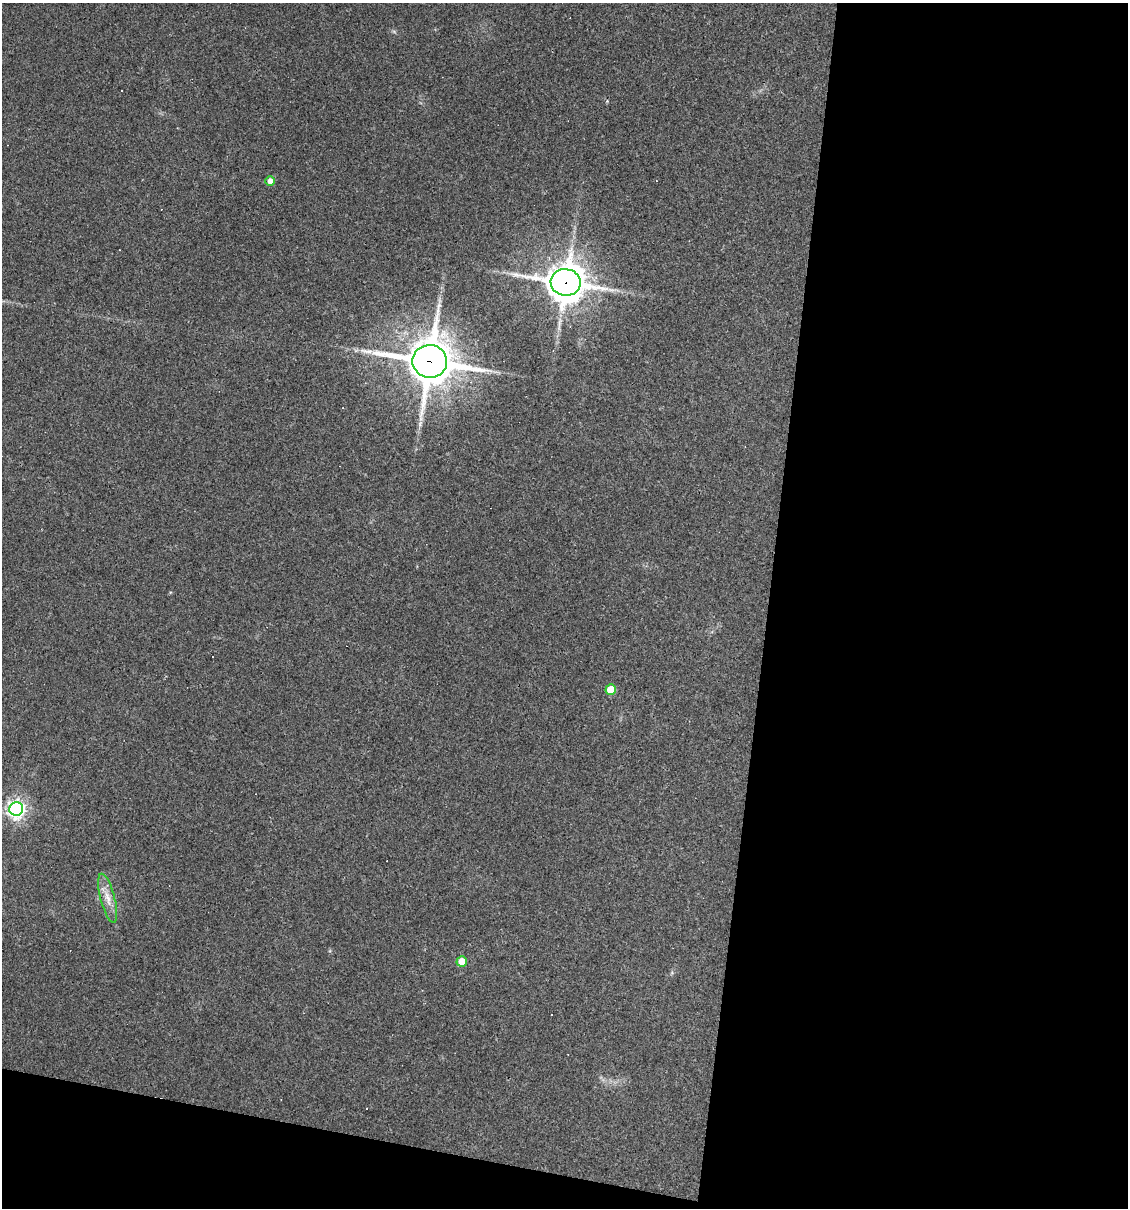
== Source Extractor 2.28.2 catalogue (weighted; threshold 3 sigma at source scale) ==
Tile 16 of 4 x 4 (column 4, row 4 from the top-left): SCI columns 3491-4616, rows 1-1206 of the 4845 x 4824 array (HDU 1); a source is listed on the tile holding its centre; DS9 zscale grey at full resolution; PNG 1130 x 1210 px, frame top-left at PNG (2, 3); each listed source drawn as its Kron ellipse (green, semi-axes under 4 px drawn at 4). Shown black and unused: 36% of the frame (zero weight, under 3 of 4 exposures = <1% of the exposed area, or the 3 px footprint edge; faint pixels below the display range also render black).
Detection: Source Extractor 2.28.2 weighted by HDU 2 'WHT'; one run over the whole footprint, this tile lists its part. Background 0.0911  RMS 0.0055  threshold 0.0247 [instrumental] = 3 sigma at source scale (4.5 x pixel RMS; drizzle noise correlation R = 1.50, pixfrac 1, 0.05/0.05 arcsec/px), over >= 5 px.
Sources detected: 11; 3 cosmic-ray / hot-pixel residue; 1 long thin detection or spike segment (spike, bleed or trail) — neither listed nor drawn; the other 7 listed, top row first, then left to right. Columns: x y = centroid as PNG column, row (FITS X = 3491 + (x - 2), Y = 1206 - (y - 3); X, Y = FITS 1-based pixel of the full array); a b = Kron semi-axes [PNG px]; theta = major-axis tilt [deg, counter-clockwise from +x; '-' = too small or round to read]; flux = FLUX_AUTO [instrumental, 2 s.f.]
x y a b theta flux
270 181 5 5 - 3.9
566 282 15 13 -8 1200
430 361 17 16 - 2000
611 689 5 5 - 15
16 809 7 7 - 250
108 898 25 7 -75 6.5
462 961 5 5 - 12
Overlapping masked pixels (flux is a lower limit): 2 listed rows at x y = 566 282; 430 361